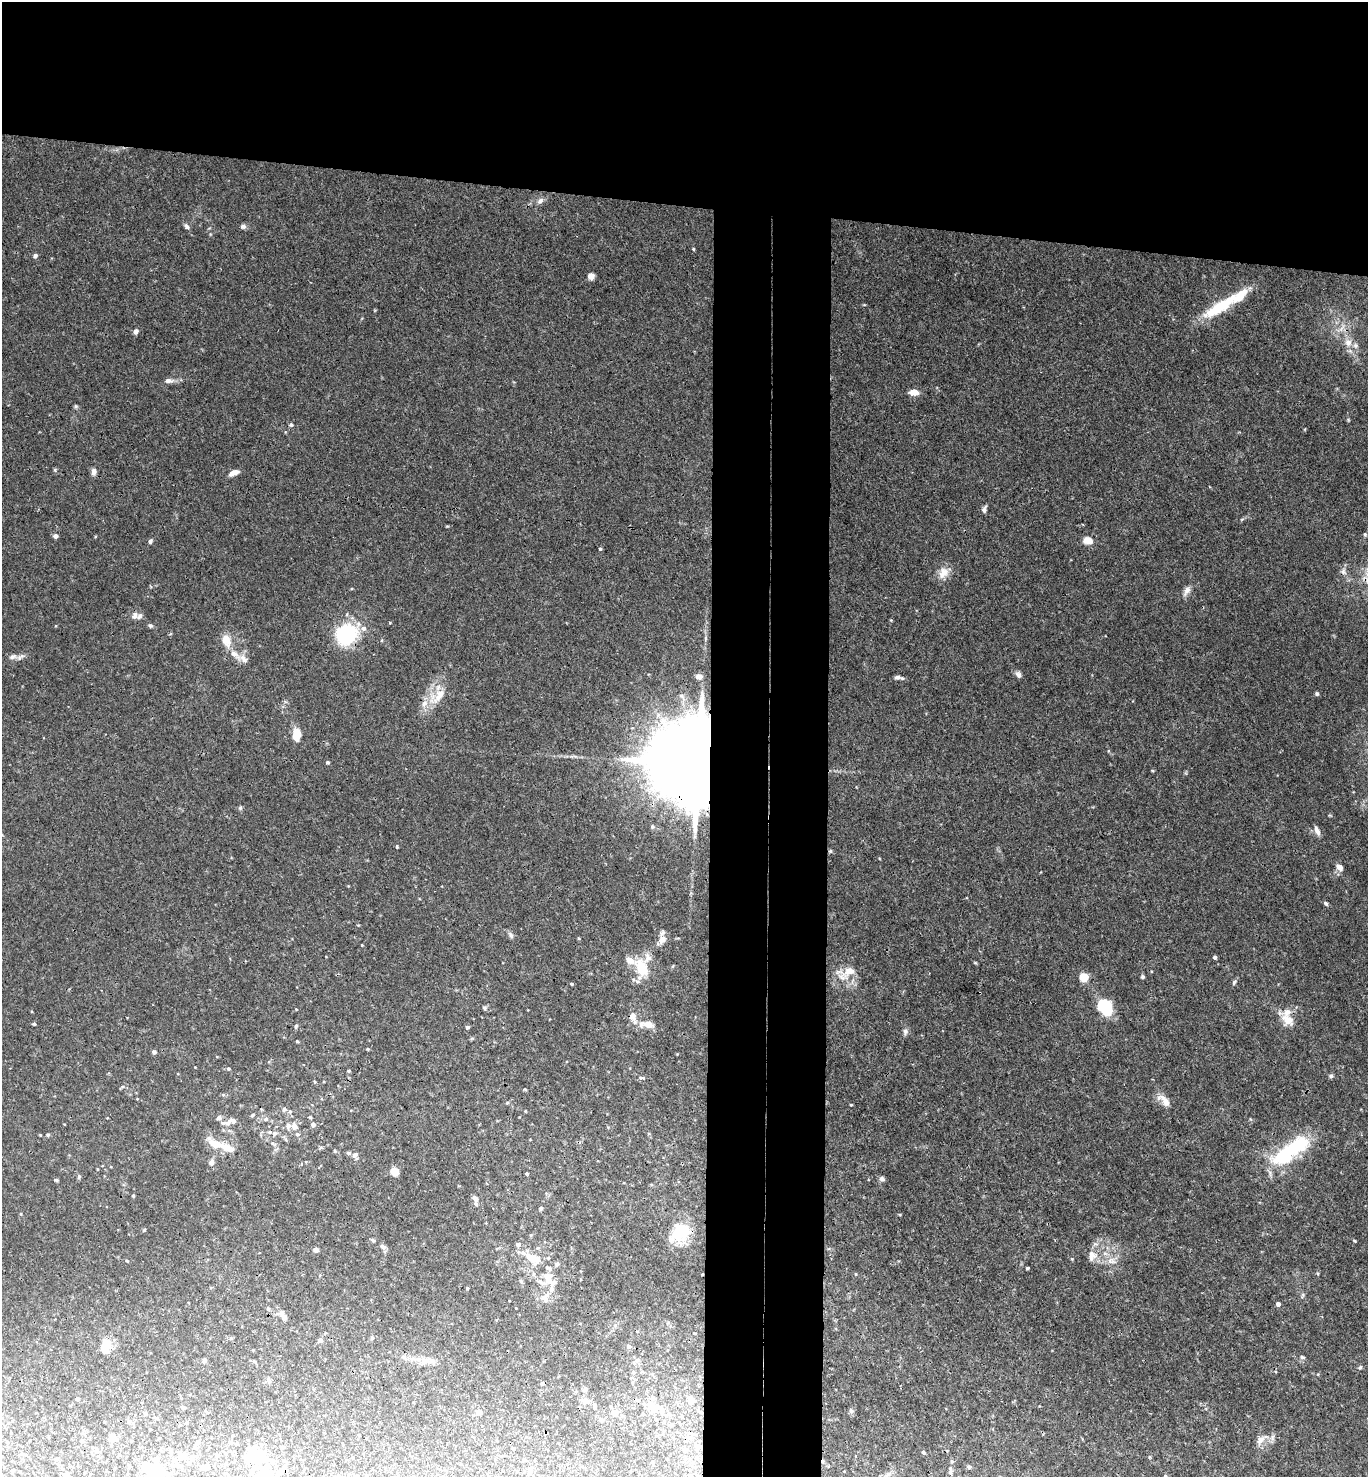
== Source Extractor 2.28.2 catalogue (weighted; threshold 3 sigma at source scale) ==
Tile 2 of 3 x 3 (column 2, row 1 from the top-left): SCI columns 1526-2891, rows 2961-4435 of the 4514 x 4442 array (HDU 1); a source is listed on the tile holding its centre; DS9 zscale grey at full resolution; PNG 1370 x 1479 px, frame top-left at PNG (2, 2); no overlay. Shown black and unused: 21% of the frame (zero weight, under 3 of 4 exposures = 6% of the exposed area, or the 3 px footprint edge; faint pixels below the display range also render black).
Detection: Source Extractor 2.28.2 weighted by HDU 2 'WHT'; one run over the whole footprint, this tile lists its part. Background 0.0367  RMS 0.0029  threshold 0.0132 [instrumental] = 3 sigma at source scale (4.5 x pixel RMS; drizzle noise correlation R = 1.50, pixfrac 1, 0.05/0.05 arcsec/px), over >= 5 px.
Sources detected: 213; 1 inside a brighter object's white glare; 1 cosmic-ray / hot-pixel residue — not listed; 22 inside a brighter listed object's ellipse — not listed separately; the other 189 listed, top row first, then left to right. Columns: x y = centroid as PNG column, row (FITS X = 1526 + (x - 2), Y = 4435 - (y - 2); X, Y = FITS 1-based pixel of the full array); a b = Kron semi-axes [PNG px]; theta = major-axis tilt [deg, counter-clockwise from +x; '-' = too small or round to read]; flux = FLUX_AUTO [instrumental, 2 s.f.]
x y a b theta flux
540 201 9 6 45 1.1
187 226 8 5 -43 0.9
243 226 8 6 -11 0.79
693 249 4 4 - 0.26
35 256 5 5 - 0.83
591 276 5 5 - 2.5
1220 307 53 11 32 13
136 331 6 5 - 1
1348 343 11 10 - 2.7
169 381 12 6 3 1.3
914 392 10 6 2 2.7
291 425 6 5 - 0.5
94 472 9 6 89 1.2
234 473 11 6 22 2
984 509 9 5 74 0.81
1242 519 6 4 19 0.36
1365 534 5 4 - 0.38
55 536 5 5 - 0.94
1087 540 11 8 -18 3
150 541 6 4 71 0.65
600 549 4 3 - 0.44
1343 571 10 8 -84 1.3
943 573 17 12 51 3.1
1187 591 15 7 59 1.6
135 615 11 8 61 1.4
891 620 4 4 - 0.24
150 626 6 5 - 0.59
364 628 7 7 - 1.3
346 635 15 14 - 30
226 640 16 11 -67 3.8
235 654 18 7 -40 2.8
13 657 11 7 22 1.4
1018 675 9 6 -65 0.99
699 676 10 9 - 1.6
898 677 10 4 -6 1.1
1317 694 5 4 - 0.49
439 696 27 11 56 5.2
682 696 12 6 -48 1.5
296 734 10 7 88 5.7
328 762 5 4 - 0.38
696 763 27 19 -10 7400
240 808 6 5 - 0.48
1317 831 13 5 -68 1.5
397 847 5 3 - 0.32
830 851 5 4 - 0.39
1339 867 9 7 -40 1.6
1326 903 6 5 - 0.59
511 935 10 5 -59 0.79
662 939 13 10 52 2
362 945 3 3 - 0.2
1215 957 4 3 - 0.72
630 960 10 7 -30 2.8
642 968 19 12 -77 8.6
848 972 26 10 39 5.4
1084 977 7 6 - 5.7
1143 977 5 5 - 0.52
1234 982 8 5 61 0.64
571 984 4 3 - 0.41
1104 1007 15 10 -50 17
484 1008 6 5 - 0.53
296 1009 3 2 - 0.19
633 1017 16 10 -68 2.7
1287 1020 17 12 -46 4.2
34 1024 4 4 - 0.4
648 1024 13 8 -17 2.9
296 1026 6 4 73 0.5
467 1027 4 4 - 0.75
905 1032 8 7 - 0.89
297 1041 3 3 - 0.37
368 1049 4 4 - 0.29
154 1052 4 4 - 0.84
228 1068 5 4 - 0.38
349 1071 4 3 - 0.35
1331 1076 4 4 - 0.85
641 1078 9 3 -12 0.47
315 1082 4 3 - 0.35
122 1087 5 3 - 0.39
525 1089 5 3 - 0.27
1164 1100 22 9 -42 2.8
507 1103 5 3 - 0.33
851 1105 4 3 - 0.27
284 1109 6 5 - 0.82
525 1111 4 3 - 0.2
290 1112 6 5 - 0.5
252 1115 7 4 28 0.41
310 1117 4 4 - 0.43
219 1118 7 6 - 0.83
266 1119 7 6 - 0.86
228 1123 9 7 54 1.3
313 1125 6 5 - 1.2
288 1126 6 6 - 1.3
294 1126 6 6 - 2
275 1133 6 6 - 0.8
297 1134 6 5 - 0.6
40 1135 3 3 - 0.21
48 1135 5 4 - 0.38
272 1143 7 4 -31 0.58
226 1148 41 9 -28 4.7
335 1151 5 3 - 0.26
1290 1151 53 17 36 24
349 1153 6 5 - 0.52
355 1155 8 7 - 1.1
211 1162 7 6 - 1.3
394 1172 6 5 - 5.4
527 1173 3 3 - 0.36
79 1176 5 4 - 0.56
882 1179 7 6 - 0.8
56 1180 5 4 - 0.38
133 1196 4 3 - 0.35
475 1199 9 7 -59 1.6
541 1208 4 4 - 0.67
144 1230 4 4 - 0.35
680 1233 26 18 38 11
373 1240 5 4 - 0.62
1354 1241 4 3 - 0.3
518 1245 6 5 - 0.96
383 1247 8 6 -32 0.78
316 1250 5 4 - 1.2
1092 1255 15 12 76 3
534 1258 16 12 -29 4.8
1072 1259 5 4 - 0.28
127 1261 4 3 - 0.26
1111 1261 14 8 -16 2.5
557 1264 6 5 - 0.88
1027 1268 3 3 - 0.44
856 1274 4 3 - 0.29
547 1277 12 8 -79 4.4
521 1281 6 4 -71 0.44
540 1281 15 6 -32 2
467 1288 3 3 - 0.29
1303 1295 7 5 73 0.54
545 1298 15 10 70 2.9
1278 1304 4 4 - 1.2
282 1314 10 7 -75 1.4
325 1333 4 3 - 0.26
694 1333 4 4 - 0.3
372 1338 6 5 - 0.39
320 1340 7 5 32 0.8
629 1346 5 4 - 0.81
106 1347 19 11 77 3.6
1302 1357 6 4 -11 0.58
204 1360 5 4 - 0.85
637 1360 6 4 18 0.53
425 1361 17 8 12 2.4
1360 1367 6 4 71 0.52
633 1372 4 4 - 0.37
268 1380 7 4 -71 0.53
542 1384 4 3 - 0.37
77 1399 3 3 - 0.61
639 1400 5 4 - 0.5
586 1401 11 7 -18 1.3
690 1401 14 9 -82 2.2
183 1407 6 4 -25 0.43
653 1407 15 8 -42 3.9
594 1408 5 3 - 0.26
851 1411 7 6 - 0.71
478 1412 6 6 - 1.6
614 1413 8 8 - 1.1
145 1414 5 5 - 0.34
643 1414 3 2 - 0.31
601 1420 6 4 -11 0.53
129 1422 6 5 - 0.49
150 1430 3 2 - 0.31
113 1437 5 4 - 4.2
1261 1440 18 8 40 2.4
82 1441 4 3 - 0.55
197 1443 7 5 53 0.7
282 1447 4 3 - 0.64
96 1450 6 5 - 0.57
170 1451 8 4 88 0.58
923 1452 4 4 - 0.46
217 1455 5 4 - 0.48
182 1456 11 8 50 1.8
257 1456 12 9 -53 12
1150 1457 5 3 - 0.28
191 1458 9 5 63 0.79
57 1459 4 4 - 0.41
652 1462 4 4 - 0.32
693 1462 6 4 90 0.62
567 1464 4 3 - 0.26
206 1467 8 6 -16 0.69
969 1467 4 4 - 0.69
13 1470 3 2 - 0.26
530 1470 8 7 - 1
950 1470 14 5 -88 0.95
266 1474 16 14 -41 8.4
156 1475 17 13 87 18
65 1476 5 5 - 0.96
1165 1476 5 5 - 0.39
Overlapping masked pixels (flux is a lower limit): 3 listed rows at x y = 696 763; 830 851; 680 1233
Isophote crosses this tile's border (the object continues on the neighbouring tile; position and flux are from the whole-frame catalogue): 4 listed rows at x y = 266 1474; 156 1475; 65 1476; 1165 1476
Unlisted compact peaks at least as high as the median listed source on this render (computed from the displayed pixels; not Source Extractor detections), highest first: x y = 55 470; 447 526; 1152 771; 390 623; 900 1215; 1318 1274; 975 963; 1348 419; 1108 751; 210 234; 864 305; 375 310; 1318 1374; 95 536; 677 1054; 1305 429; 56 626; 879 858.